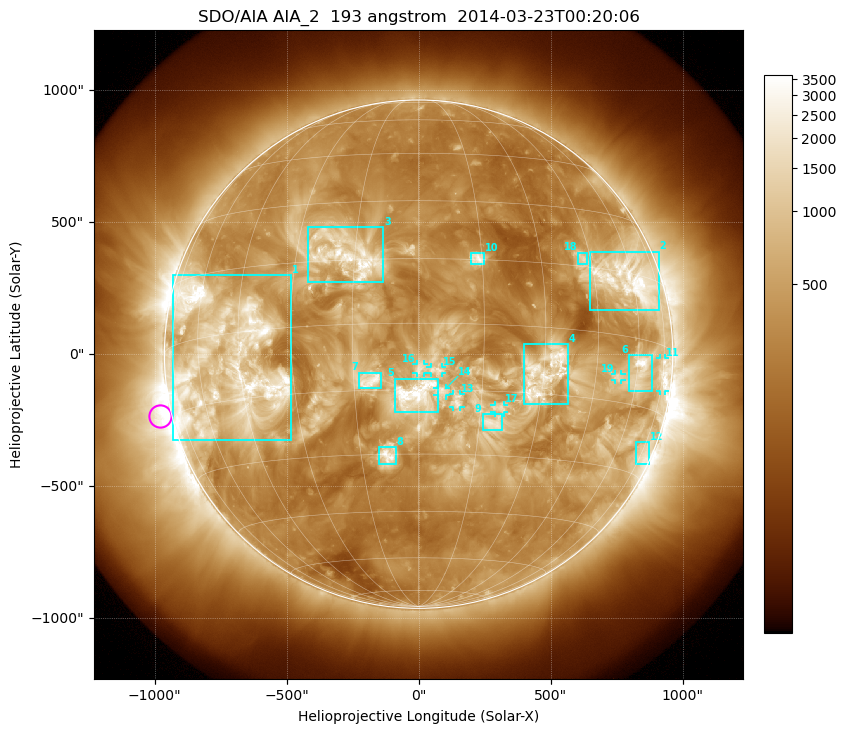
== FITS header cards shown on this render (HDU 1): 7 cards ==
TELESCOP= 'SDO/AIA'
INSTRUME= 'AIA_2'
WAVELNTH=                  193
WAVEUNIT= 'angstrom'
DATE-OBS= '2014-03-23T00:20:06.84'
CTYPE1  = 'HPLN-TAN'
CTYPE2  = 'HPLT-TAN'

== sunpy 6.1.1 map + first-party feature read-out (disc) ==
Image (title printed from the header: SDO/AIA AIA_2  193 angstrom  2014-03-23T00:20:06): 1024 x 1024 px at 2.4 arcsec/px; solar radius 963 arcsec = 401 px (full disc in frame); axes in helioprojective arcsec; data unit not stated in the header (colour bar unlabelled)
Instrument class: DISC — disc imager (sunpy class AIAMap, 193 A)
Bright regions (active regions / flare kernels): reference = the median radial profile (limb darkening/brightening removed); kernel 9 px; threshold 5 sigma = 942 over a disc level ~325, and >= 1.15x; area >= 12 px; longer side >= 10 px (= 24 arcsec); searched inside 0.97 R_sun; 19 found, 19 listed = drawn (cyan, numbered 1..; 7 of them under ~33 arcsec drawn as corner ticks so the feature stays visible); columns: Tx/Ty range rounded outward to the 5 arcsec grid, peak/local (2 s.f.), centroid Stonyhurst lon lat
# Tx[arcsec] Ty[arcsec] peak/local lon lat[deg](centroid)
1 -930..-480 -325..300 12 -49 -6
2 645..910 165..390 12 +58 +13
3 -420..-135 270..480 7.4 -17 +16
4 395..570 -190..40 8.3 +30 -10
5 -90..75 -220..-90 7.2 -1 -16
6 795..885 -140..-5 12 +61 -7
7 -225..-145 -130..-70 5.2 -11 -13
8 -150..-85 -420..-350 6.3 -8 -30
9 240..315 -290..-225 5.2 +18 -22
10 200..250 340..385 6.2 +14 +15
11 915..935 -140..-15 7.2 +75 -6
12 825..870 -415..-330 4.3 +76 -25
13 130..160 -200..-150 3.3 +9 -17
14 70..105 -155..-130 3.1 +6 -15
15 45..90 -75..-50 3.1 +4 -10
16 -10..20 -75..-35 3.5 +0 -10
17 285..325 -220..-190 3.9 +20 -19
18 605..640 340..385 4.6 +43 +17
19 745..770 -100..-75 4.5 +53 -9
Off-limb structures (1.02-1.3 R_sun): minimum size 162 px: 2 found; the strongest spans PA ~55..145 deg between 1.02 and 1.3 R_sun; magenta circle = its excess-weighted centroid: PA ~105 deg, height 1.05 R_sun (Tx ~-980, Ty ~-235 arcsec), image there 4.8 x the reference